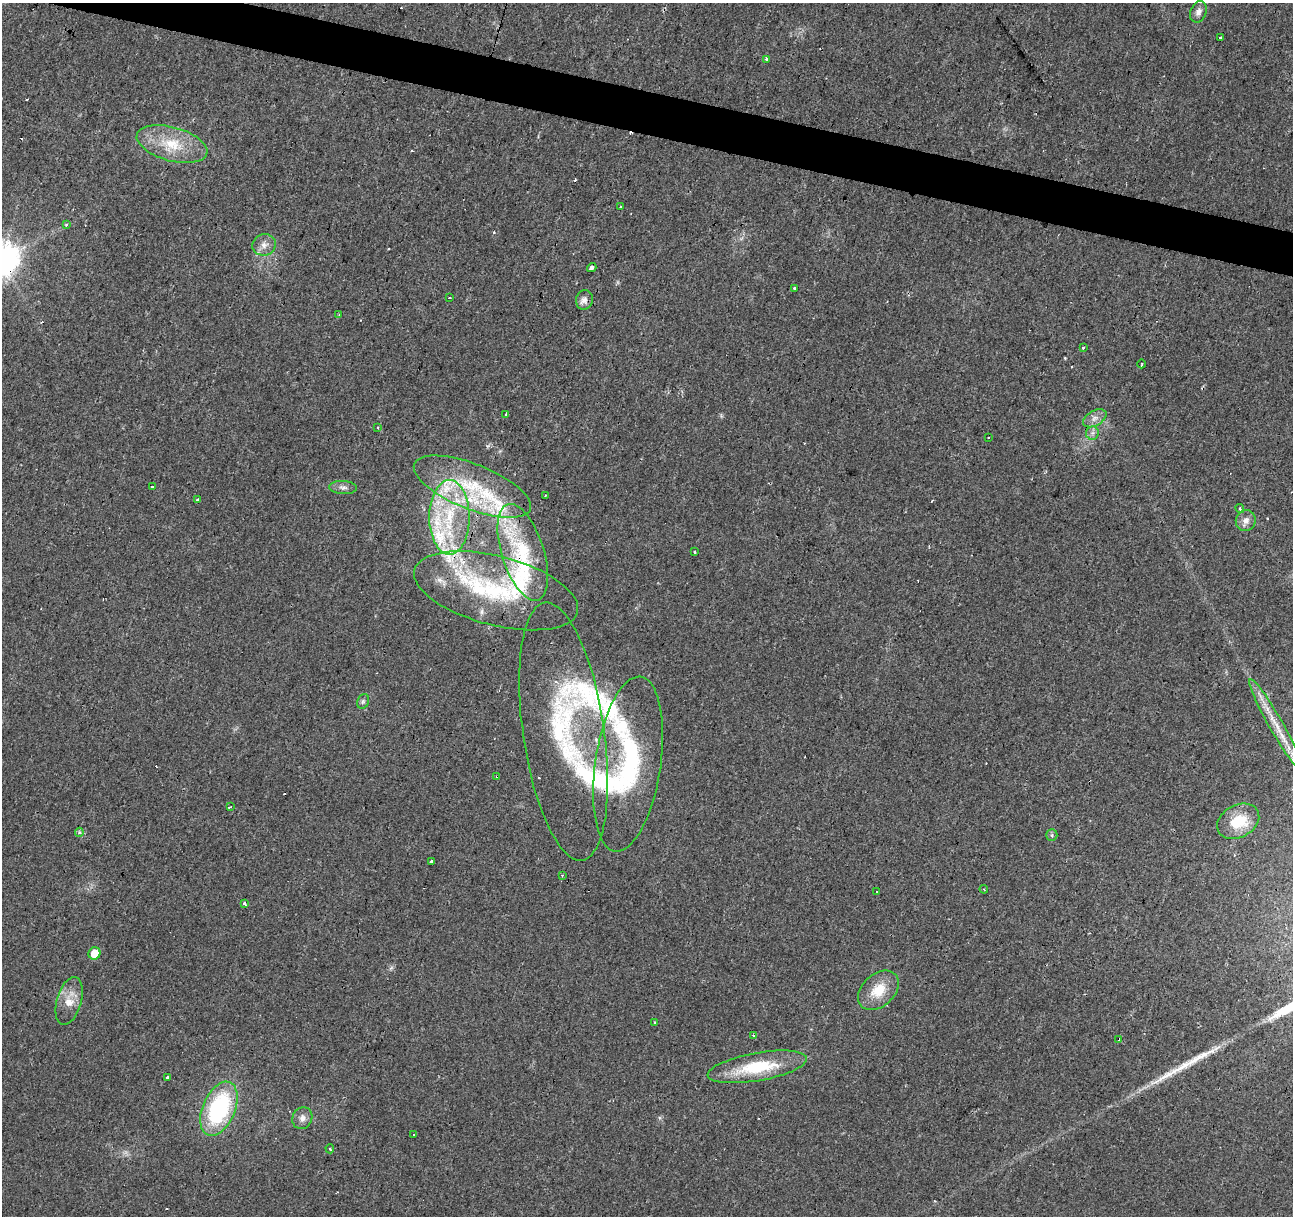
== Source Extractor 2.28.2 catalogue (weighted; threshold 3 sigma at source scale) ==
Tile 11 of 4 x 4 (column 3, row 3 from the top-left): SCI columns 2585-3875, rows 1432-2645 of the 5172 x 5351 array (HDU 1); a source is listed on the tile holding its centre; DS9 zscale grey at full resolution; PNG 1295 x 1218 px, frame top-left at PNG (2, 3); each listed source drawn as its Kron ellipse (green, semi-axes under 4 px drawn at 4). Shown black and unused: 3% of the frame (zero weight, under 2 of 3 exposures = <1% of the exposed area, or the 3 px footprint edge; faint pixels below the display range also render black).
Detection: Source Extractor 2.28.2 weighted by HDU 2 'WHT'; one run over the whole footprint, this tile lists its part. Background 0.0242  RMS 0.004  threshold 0.0181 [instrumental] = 3 sigma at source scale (4.5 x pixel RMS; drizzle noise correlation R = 1.50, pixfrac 1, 0.0396/0.0396 arcsec/px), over >= 5 px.
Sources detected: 89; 17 cosmic-ray / hot-pixel residue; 1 long thin detection or spike segment (spike, bleed or trail) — neither listed nor drawn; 15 inside a brighter listed object's ellipse — not listed separately; the other 56 listed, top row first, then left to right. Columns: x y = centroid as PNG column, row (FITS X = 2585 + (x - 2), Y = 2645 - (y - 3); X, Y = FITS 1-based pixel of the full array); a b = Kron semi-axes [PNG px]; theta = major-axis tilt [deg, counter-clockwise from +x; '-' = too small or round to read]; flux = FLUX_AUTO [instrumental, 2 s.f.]
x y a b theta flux
1198 12 11 8 67 2
1220 38 3 3 - 1.6
766 59 3 3 - 1.7
172 144 36 17 -15 16
620 207 4 3 - 1.7
66 225 3 3 - 1.6
264 245 12 10 17 3
592 268 5 3 - 2.1
794 288 3 3 - 1.8
450 297 3 2 - 0.35
584 300 10 8 77 2.2
339 315 4 2 - 0.31
1083 348 4 3 - 2.2
1142 364 4 3 - 0.6
506 415 4 3 - 5.1
1095 418 13 7 30 2.6
378 427 3 3 - 0.44
1092 433 7 6 - 1.4
988 437 3 3 - 0.76
153 487 4 2 - 0.6
343 487 14 6 -3 1.7
472 487 62 22 -21 33
545 496 3 2 - 0.79
198 500 3 3 - 1.6
1240 508 5 3 - 0.49
449 517 37 20 -90 29
1246 521 10 10 - 2.6
523 552 50 21 -73 30
695 552 3 3 - 1.4
496 591 84 34 -15 60
363 701 7 5 69 0.89
1276 724 52 7 -60 10
564 732 130 40 -82 69
628 764 88 32 82 61
497 776 3 3 - 1.7
230 807 4 2 - 0.82
1238 821 22 16 29 12
79 832 5 4 - 0.64
1052 835 6 5 - 0.79
431 861 4 3 - 3.1
562 875 3 3 - 0.35
984 889 4 3 - 0.46
877 892 2 2 - 0.27
244 903 3 3 - 1.2
94 953 6 6 - 6
878 990 23 16 43 9.7
69 1001 24 12 74 6.9
654 1022 3 3 - 2
753 1035 3 3 - 0.36
1118 1039 4 3 - 2.3
757 1067 50 14 10 22
168 1078 3 3 - 4.2
219 1109 28 16 66 48
302 1118 11 9 63 2.5
414 1135 3 3 - 1.8
330 1149 5 4 - 0.65
Overlapping masked pixels (flux is a lower limit): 4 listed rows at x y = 523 552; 496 591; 497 776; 1118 1039